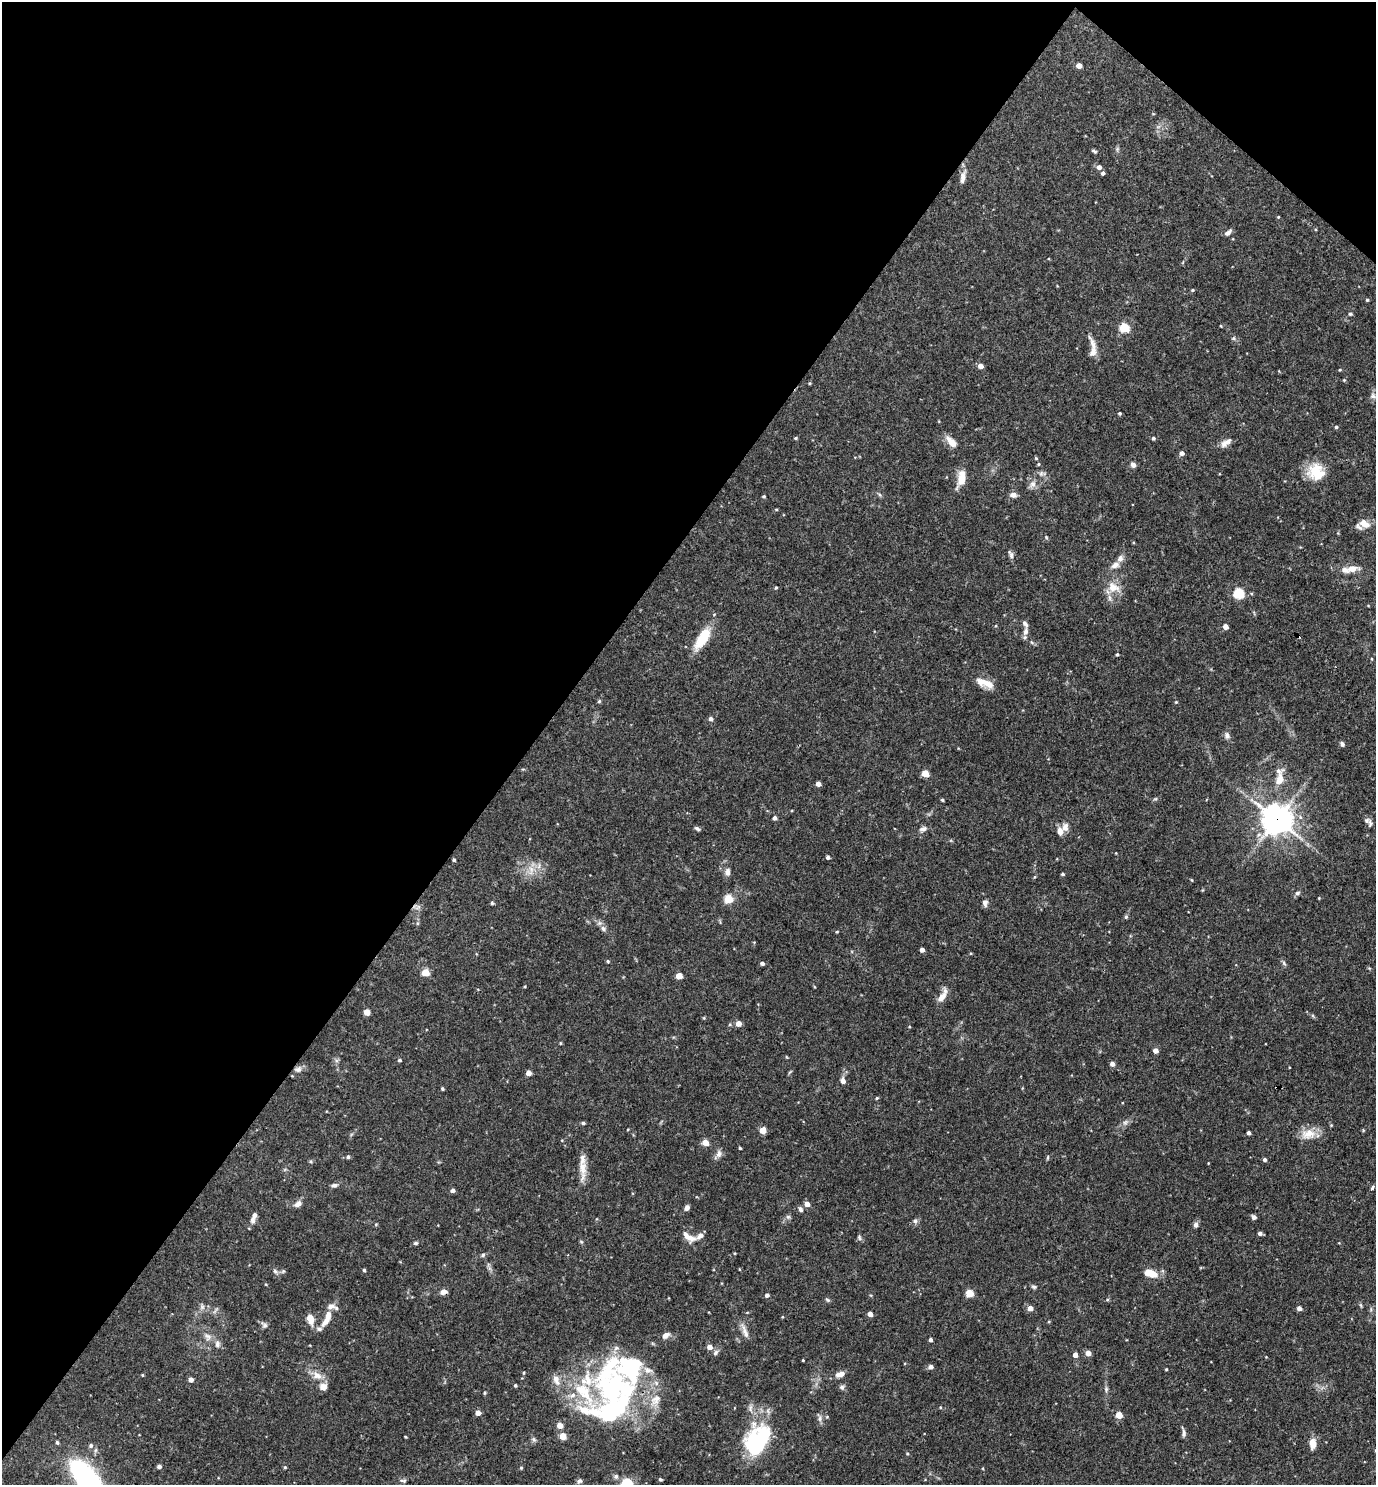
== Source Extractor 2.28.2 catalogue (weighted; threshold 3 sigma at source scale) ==
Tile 2 of 4 x 4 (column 2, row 1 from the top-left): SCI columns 1523-2896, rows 4449-5931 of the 5936 x 5931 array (HDU 1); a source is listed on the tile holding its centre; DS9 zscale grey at full resolution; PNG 1378 x 1487 px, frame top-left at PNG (2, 2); no overlay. Shown black and unused: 41% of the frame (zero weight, under 3 of 4 exposures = <1% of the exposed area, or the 3 px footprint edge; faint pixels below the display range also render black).
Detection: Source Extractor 2.28.2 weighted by HDU 2 'WHT'; one run over the whole footprint, this tile lists its part. Background 0.0682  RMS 0.0034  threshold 0.0154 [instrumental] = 3 sigma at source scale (4.5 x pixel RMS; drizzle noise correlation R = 1.50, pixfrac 1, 0.05/0.05 arcsec/px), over >= 5 px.
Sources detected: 224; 3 inside a brighter object's white glare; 1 cosmic-ray / hot-pixel residue — not listed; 19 inside a brighter listed object's ellipse — not listed separately; the other 201 listed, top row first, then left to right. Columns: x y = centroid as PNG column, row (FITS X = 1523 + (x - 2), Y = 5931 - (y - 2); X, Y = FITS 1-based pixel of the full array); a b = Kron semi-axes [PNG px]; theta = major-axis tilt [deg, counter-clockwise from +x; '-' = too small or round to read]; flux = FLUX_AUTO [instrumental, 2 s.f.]
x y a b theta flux
1079 65 5 4 - 2.8
1153 114 5 3 - 0.28
1117 149 7 4 72 0.57
1094 151 8 4 -27 0.55
1099 167 5 5 - 1.6
1103 173 4 4 - 0.81
963 177 19 7 79 2.2
1278 217 4 3 - 0.3
1228 232 9 5 39 1.3
1192 290 4 4 - 0.41
1367 300 4 3 - 0.45
1350 314 5 5 - 0.57
1221 326 4 3 - 0.25
1124 328 5 5 - 17
1233 338 6 5 - 0.51
1093 344 26 6 -65 2.5
980 366 5 4 - 2.1
1340 370 4 3 - 0.34
1344 380 4 4 - 0.3
810 383 4 4 - 0.37
1373 396 7 7 - 1
1120 413 4 4 - 0.44
1336 427 4 4 - 0.52
796 438 4 3 - 0.46
1153 438 5 4 - 0.58
951 442 17 8 -47 3.4
1224 443 13 9 30 2.1
1182 453 5 4 - 1.4
1036 458 5 4 - 0.37
1038 464 4 4 - 0.39
1133 465 6 5 - 1.3
1315 470 23 18 85 8.5
1042 473 12 6 4 1.3
961 478 20 9 76 5.2
1032 484 11 8 51 1.8
1013 495 8 6 -6 1.7
764 496 4 3 - 0.47
776 509 5 3 - 0.31
1364 524 14 10 -29 3.2
1046 537 5 4 - 0.38
1011 555 10 6 -88 1
1115 565 11 7 26 2.1
1352 569 15 8 11 3.5
1113 587 18 13 -30 5.2
776 588 4 3 - 0.39
1239 593 5 5 - 26
1368 605 4 3 - 0.25
1225 627 4 4 - 2.5
1025 631 12 6 79 1.8
702 638 32 12 57 8.9
1031 642 6 4 -70 0.43
1117 654 4 4 - 0.55
1372 659 5 3 - 0.26
985 683 24 9 -20 4.3
599 701 5 4 - 0.43
1176 702 4 4 - 0.32
711 719 5 5 - 1
1227 736 9 7 -70 1.3
1342 744 7 5 -55 0.75
925 773 5 4 - 7.1
1279 780 23 10 74 4.7
818 784 4 4 - 2
1155 799 6 4 18 0.47
942 800 4 3 - 0.48
775 818 4 4 - 1.1
1277 819 10 9 - 490
1370 823 13 7 -81 1.3
1065 827 13 9 82 2.3
697 828 7 4 -32 0.73
923 829 9 6 11 1.3
828 857 4 4 - 0.74
454 860 4 3 - 0.44
531 870 16 7 89 2.9
727 872 8 6 85 1.7
1062 874 4 3 - 0.53
1191 880 4 3 - 0.34
1297 893 7 5 33 0.8
728 899 5 5 - 14
492 903 4 4 - 0.52
985 903 9 7 86 1.2
1126 917 6 5 - 0.56
603 929 9 6 -51 1.2
837 932 5 3 - 0.3
922 950 4 4 - 1.4
608 961 5 4 - 0.46
762 963 4 3 - 0.98
1284 963 8 4 -60 0.71
425 973 5 5 - 8.1
679 976 5 4 - 5.3
525 986 3 3 - 0.29
942 996 19 7 61 3.3
367 1012 4 4 - 4.9
738 1024 4 4 - 3.4
909 1027 4 3 - 0.29
560 1043 5 3 - 0.3
1155 1051 4 4 - 2.6
399 1060 4 4 - 0.61
1112 1064 5 4 - 1.5
298 1069 10 7 9 1.6
790 1072 8 3 45 0.38
528 1073 4 4 - 2.7
843 1081 5 5 - 2.2
442 1089 5 4 - 0.41
877 1098 4 3 - 0.38
1125 1122 9 6 49 1.2
583 1123 5 4 - 0.63
1331 1125 4 4 - 0.31
763 1130 5 4 - 5.7
1363 1130 5 4 - 0.33
1249 1133 4 3 - 0.93
1308 1134 22 13 16 5
705 1142 5 4 - 4.8
740 1148 3 3 - 0.5
718 1154 14 7 54 1.6
348 1157 5 5 - 0.7
1047 1157 7 3 81 0.4
1264 1160 4 4 - 0.84
1208 1163 4 2 - 0.22
582 1168 32 9 -89 4.7
334 1185 8 6 10 0.97
1372 1188 4 3 - 1.4
453 1190 5 4 - 1.1
297 1204 12 7 36 1.7
807 1204 4 4 - 3.1
687 1208 6 5 - 1.3
800 1209 7 5 -56 0.99
788 1217 6 6 - 0.7
1254 1217 6 5 - 1
253 1221 10 6 -83 1.3
915 1221 6 6 - 0.8
376 1224 5 3 - 0.32
1196 1225 7 6 - 1.1
1260 1233 4 4 - 1.1
689 1237 20 9 -34 3.3
859 1238 8 5 -55 0.67
581 1241 6 3 -20 0.39
415 1243 5 4 - 0.62
483 1255 6 5 - 0.62
364 1270 4 3 - 0.55
275 1271 8 6 -44 0.92
283 1271 6 5 - 0.58
1150 1273 14 7 -17 5.8
1034 1287 7 5 -15 0.63
443 1292 7 5 14 1.8
969 1293 5 5 - 9.1
767 1295 4 4 - 1.1
827 1300 7 5 -23 0.56
1361 1305 6 4 -87 0.46
202 1307 6 5 - 0.87
1030 1308 4 4 - 2.9
1299 1308 4 4 - 1.8
870 1314 4 4 - 2.2
782 1317 4 3 - 0.3
327 1318 25 8 66 4.7
310 1319 11 6 -75 4.1
264 1325 10 7 -45 1.1
745 1331 23 6 -68 2.3
666 1335 10 7 31 1.7
208 1337 12 9 -39 2.1
930 1340 4 3 - 1
217 1344 10 7 -89 1.4
710 1347 5 4 - 2.8
715 1353 9 6 58 1
1088 1353 4 4 - 3.6
1075 1355 4 4 - 2.7
803 1360 3 2 - 0.27
931 1367 5 4 - 1.6
1166 1369 3 3 - 0.32
840 1374 12 6 19 2.2
142 1375 4 3 - 0.33
317 1375 15 10 -33 3.6
191 1380 4 4 - 1.9
556 1380 15 8 -72 2.6
515 1385 4 4 - 0.51
614 1387 63 49 -72 71
842 1387 8 6 12 0.84
1106 1389 8 5 90 0.82
484 1393 5 3 - 0.36
750 1408 13 5 -90 1.5
478 1413 4 4 - 2.9
1119 1415 4 4 - 6.5
820 1418 10 6 89 1.2
560 1425 4 4 - 4.5
1183 1433 12 5 -82 1.1
563 1436 5 4 - 7.7
405 1437 3 2 - 0.34
534 1439 7 5 -46 0.76
57 1442 4 3 - 0.61
758 1442 43 16 63 27
1313 1443 9 6 -88 4.4
91 1445 6 6 - 0.84
907 1453 5 3 - 0.33
159 1466 4 4 - 1.2
285 1467 5 4 - 0.38
521 1468 5 4 - 0.42
85 1476 24 11 -49 91
616 1476 7 7 - 0.91
660 1479 4 3 - 0.54
403 1481 9 4 -5 0.67
579 1481 7 6 - 0.89
627 1484 6 6 - 22
Overlapping masked pixels (flux is a lower limit): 3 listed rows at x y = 1277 819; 443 1292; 614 1387
Isophote crosses this tile's border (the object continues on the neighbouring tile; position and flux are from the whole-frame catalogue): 2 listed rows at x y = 85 1476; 627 1484